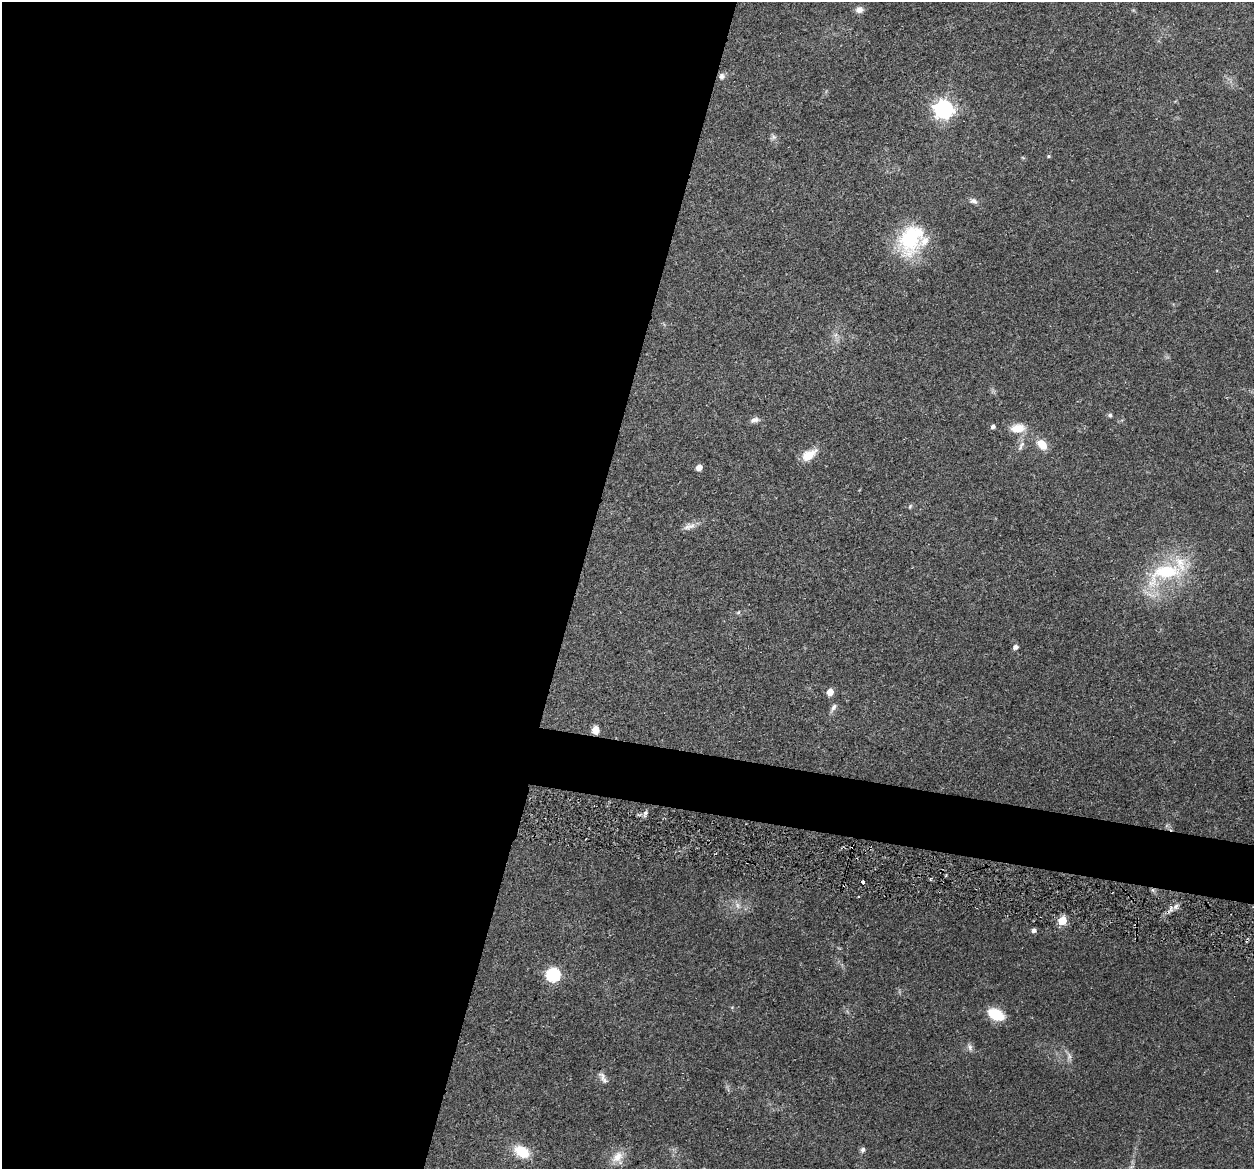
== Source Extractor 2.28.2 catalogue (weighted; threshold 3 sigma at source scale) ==
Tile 5 of 4 x 4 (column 1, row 2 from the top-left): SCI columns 17-1268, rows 2511-3677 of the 5024 x 5087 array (HDU 1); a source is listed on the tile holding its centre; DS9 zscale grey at full resolution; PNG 1256 x 1171 px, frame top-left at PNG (2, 2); no overlay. Shown black and unused: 49% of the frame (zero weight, under 3 of 5 exposures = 3% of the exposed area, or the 3 px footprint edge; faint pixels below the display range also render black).
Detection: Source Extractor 2.28.2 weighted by HDU 2 'WHT'; one run over the whole footprint, this tile lists its part. Background 0.0622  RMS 0.0056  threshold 0.0252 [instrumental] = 3 sigma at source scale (4.5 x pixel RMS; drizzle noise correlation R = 1.50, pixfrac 1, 0.05/0.05 arcsec/px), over >= 5 px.
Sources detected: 41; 2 inside a brighter listed object's ellipse — not listed separately; the other 39 listed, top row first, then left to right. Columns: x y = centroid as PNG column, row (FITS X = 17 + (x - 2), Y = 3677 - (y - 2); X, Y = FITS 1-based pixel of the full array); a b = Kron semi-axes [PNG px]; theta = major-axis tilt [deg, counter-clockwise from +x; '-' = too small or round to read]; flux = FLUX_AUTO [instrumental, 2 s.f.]
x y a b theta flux
859 10 9 7 9 3
722 76 8 7 - 2.1
943 109 7 7 - 250
773 137 7 7 - 1.6
1049 156 4 4 - 0.68
973 201 10 7 -20 2.2
911 238 40 26 66 41
1110 415 5 5 - 1.2
754 420 12 6 18 2.5
993 426 5 4 - 1.6
1017 428 19 11 8 8.5
1042 444 14 10 -48 6.9
1021 446 17 5 64 2.9
809 455 20 11 33 8.5
699 467 5 5 - 5
910 506 7 4 65 0.79
687 527 13 8 50 3
1165 572 50 23 19 45
738 612 6 4 32 0.87
1015 647 5 4 - 2.4
830 692 6 5 - 6.2
834 707 12 6 56 2.1
595 730 9 7 89 4.6
645 813 7 5 25 1.6
930 880 4 3 - 0.86
863 882 4 3 - 3
1153 890 6 4 -71 1.1
738 905 11 7 -52 3
1176 906 9 5 63 1.9
1062 921 5 5 - 24
1034 930 5 5 - 1.8
553 974 7 6 - 83
996 1014 15 10 -27 18
970 1047 11 7 -71 2
1069 1056 12 6 -89 2.2
603 1078 17 7 -62 2.9
863 1150 7 5 73 1.5
522 1152 17 11 -29 15
618 1157 18 15 76 7.8
Overlapping masked pixels (flux is a lower limit): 1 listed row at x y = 1153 890